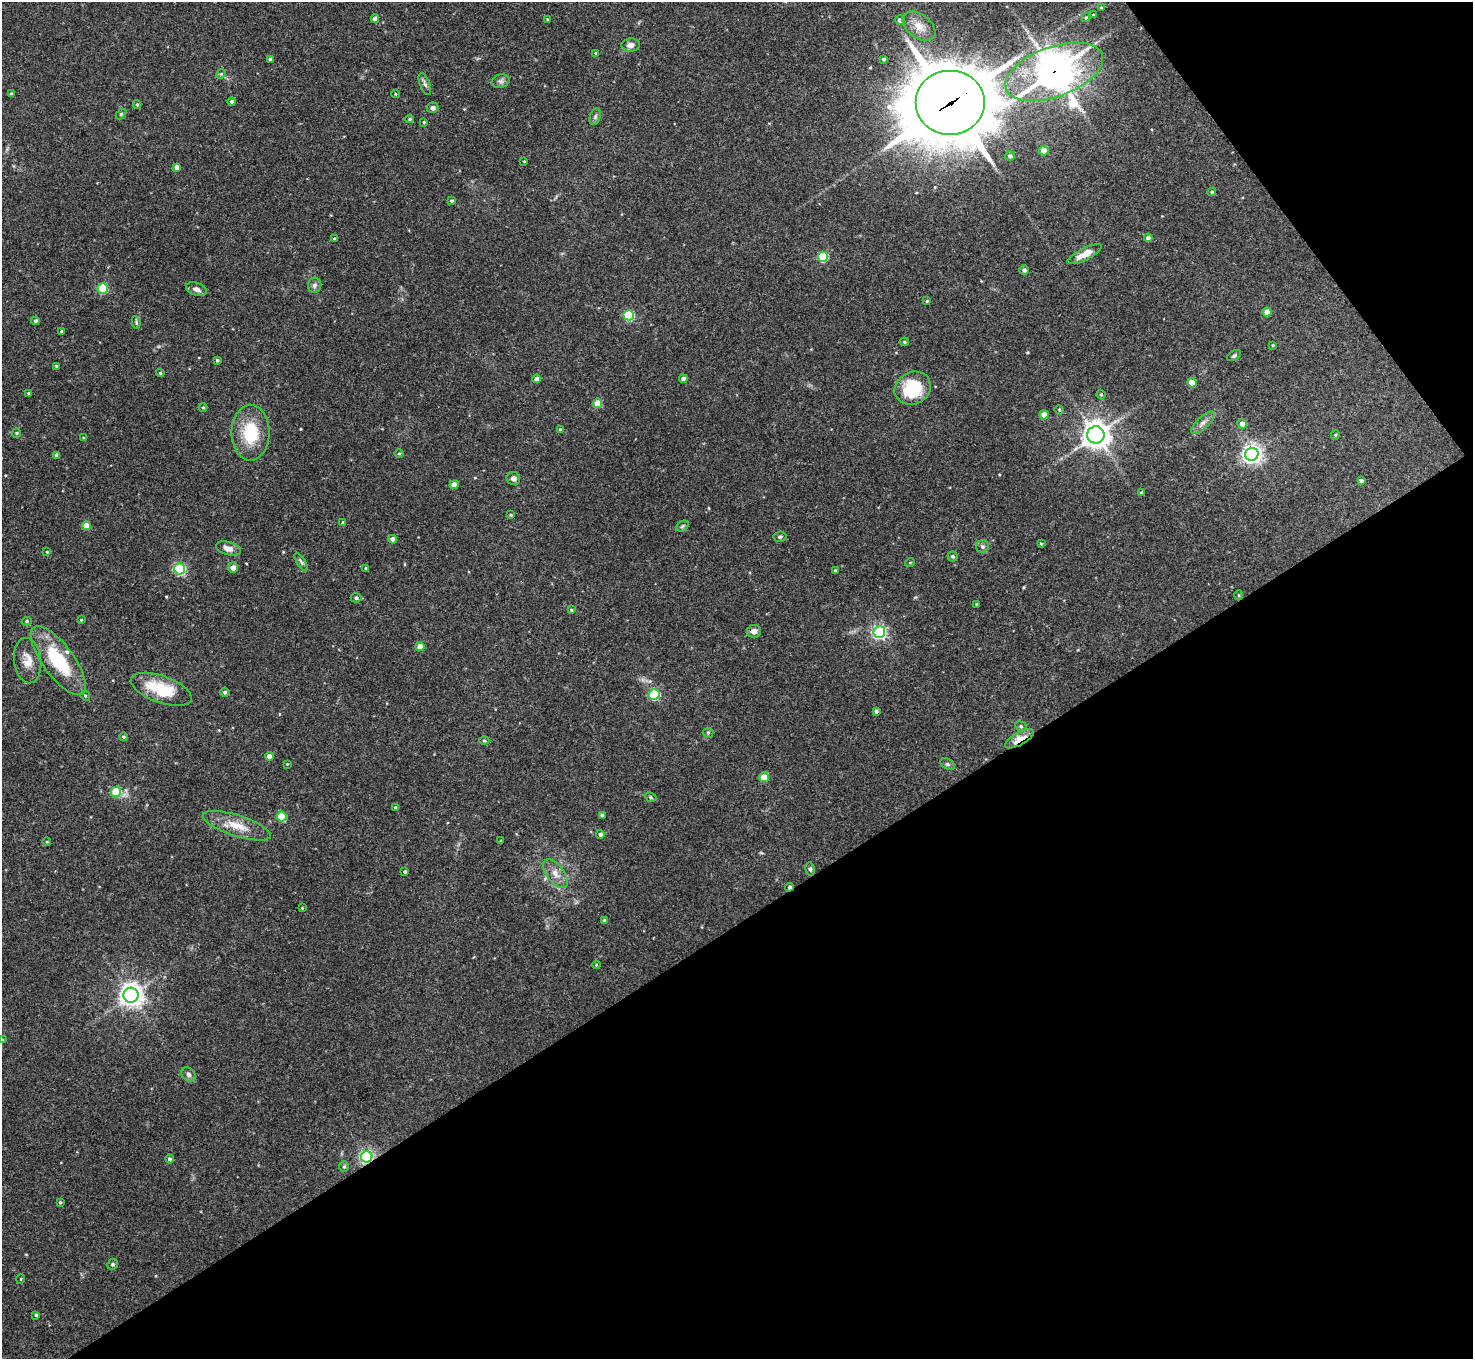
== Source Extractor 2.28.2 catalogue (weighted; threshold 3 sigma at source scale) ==
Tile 12 of 4 x 4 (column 4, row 3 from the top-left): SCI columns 4414-5884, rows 1513-2869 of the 5886 x 5878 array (HDU 1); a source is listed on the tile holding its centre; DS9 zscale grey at full resolution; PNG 1475 x 1361 px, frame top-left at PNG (2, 2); each listed source drawn as its Kron ellipse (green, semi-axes under 4 px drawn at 4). Shown black and unused: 36% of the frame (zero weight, under 3 of 4 exposures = <1% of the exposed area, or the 3 px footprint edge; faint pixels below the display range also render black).
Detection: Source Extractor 2.28.2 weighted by HDU 2 'WHT'; one run over the whole footprint, this tile lists its part. Background 0.092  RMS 0.0056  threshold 0.0254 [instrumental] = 3 sigma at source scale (4.5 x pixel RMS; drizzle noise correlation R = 1.50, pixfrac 1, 0.05/0.05 arcsec/px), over >= 5 px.
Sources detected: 147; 1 inside a brighter object's white glare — neither listed nor drawn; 2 inside a brighter listed object's ellipse — not listed separately; the other 144 listed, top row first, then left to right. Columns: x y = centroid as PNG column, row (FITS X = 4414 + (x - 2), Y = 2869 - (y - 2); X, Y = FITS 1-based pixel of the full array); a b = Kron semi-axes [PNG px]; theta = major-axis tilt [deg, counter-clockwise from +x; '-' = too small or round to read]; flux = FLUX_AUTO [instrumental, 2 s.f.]
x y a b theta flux
1101 7 3 3 - 0.52
1093 15 3 3 - 0.58
1086 17 4 4 - 0.65
375 18 4 4 - 3.2
547 19 4 3 - 0.45
900 20 5 4 - 2.7
919 26 18 11 -37 7.5
631 45 9 6 4 3
595 53 4 3 - 0.51
270 59 4 3 - 1.6
883 59 3 3 - 1
1054 72 51 25 20 1200
221 74 5 4 - 0.74
501 81 9 6 14 1.9
425 84 12 5 -69 1.6
11 93 4 3 - 0.57
395 94 4 3 - 0.48
232 102 4 4 - 1.1
950 103 35 32 0 3600
137 104 4 3 - 0.7
433 108 5 5 - 1.7
121 114 6 4 45 0.68
595 117 8 5 71 1.3
410 119 4 3 - 0.62
424 122 3 3 - 0.56
1044 151 4 4 - 8.4
1010 156 5 4 - 0.95
524 161 3 3 - 0.44
177 167 4 4 - 3.5
1212 192 4 4 - 0.84
452 201 4 4 - 0.85
1148 238 4 4 - 2.8
334 239 3 3 - 0.73
1085 254 19 6 27 6.4
823 257 5 5 - 36
1024 270 5 4 - 1.6
315 285 7 6 - 1.7
103 288 5 5 - 35
196 289 11 6 -20 2.8
927 301 4 3 - 0.52
1267 312 4 4 - 6.6
629 315 5 5 - 42
35 321 4 4 - 1.2
136 322 6 4 -81 0.77
62 331 3 3 - 0.87
904 342 4 4 - 0.81
1273 345 3 3 - 0.58
1234 356 7 4 31 1
217 360 3 3 - 0.76
56 366 4 4 - 0.62
160 373 4 3 - 0.58
537 379 4 4 - 3.6
683 379 4 4 - 2.9
1192 383 5 4 - 7.2
913 388 19 16 28 26
29 393 3 3 - 0.67
1101 395 5 3 - 0.73
597 403 4 4 - 9.7
203 407 4 4 - 0.64
1059 410 5 4 - 0.67
1044 415 4 4 - 7.2
1203 423 15 6 44 2.8
1242 424 5 4 - 3.5
560 430 4 3 - 0.78
16 433 5 4 - 0.66
251 433 28 19 90 25
1096 435 8 8 - 600
1335 435 4 4 - 0.62
84 438 4 3 - 0.65
399 453 5 3 - 0.61
1252 454 6 6 - 300
57 455 4 3 - 1.6
513 478 7 6 - 2.2
1361 480 4 4 - 1.4
454 485 4 4 - 5.6
1142 493 4 3 - 1.6
511 515 4 3 - 0.67
343 523 4 4 - 1.3
86 526 4 4 - 9
682 526 6 5 - 0.89
780 537 6 5 - 0.97
392 539 4 4 - 2.6
1041 544 3 3 - 0.62
983 546 6 6 - 1.5
228 548 13 6 -15 4.3
47 552 4 3 - 0.59
953 556 5 5 - 1
301 562 10 4 -58 1.3
910 562 5 3 - 0.47
233 568 5 5 - 3.3
180 569 5 5 - 73
366 569 3 3 - 1
835 571 3 3 - 0.93
1239 595 5 3 - 0.58
356 598 5 5 - 1.2
976 604 3 2 - 0.58
571 610 4 3 - 0.61
81 620 4 3 - 0.46
27 621 5 4 - 0.8
754 631 7 6 - 2.7
879 632 6 6 - 130
420 647 4 4 - 5.3
28 661 23 13 -83 7.6
58 661 41 15 -54 34
161 689 32 13 -20 24
225 692 5 4 - 1.2
654 695 5 5 - 44
85 696 5 4 - 0.76
876 711 4 3 - 1.2
1021 726 6 4 -25 0.99
708 733 5 5 - 0.72
123 737 4 4 - 0.73
1020 739 16 6 30 10
484 741 5 3 - 0.6
269 756 4 4 - 4.7
287 764 3 3 - 0.41
948 764 8 5 -27 1.2
764 777 4 4 - 11
116 792 5 5 - 28
651 797 6 4 -24 0.76
396 808 4 4 - 1.6
602 815 4 3 - 1.2
282 817 5 5 - 19
237 826 35 10 -18 11
600 834 4 4 - 1.4
501 841 3 3 - 0.49
47 842 4 3 - 0.47
810 869 7 5 -80 1.2
405 872 3 3 - 0.82
555 873 17 8 -53 5
789 887 4 3 - 1.3
302 908 3 3 - 0.37
605 920 4 4 - 1.2
596 965 4 3 - 0.53
131 995 7 7 - 440
2 1040 4 4 - 0.52
188 1074 8 6 -46 1.7
367 1157 6 5 - 120
170 1159 4 4 - 1.1
344 1167 5 5 - 0.91
60 1202 3 3 - 0.68
113 1264 5 5 - 1.1
21 1279 5 3 - 0.44
36 1315 4 4 - 0.83
Overlapping masked pixels (flux is a lower limit): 5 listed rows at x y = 1054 72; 950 103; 1020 739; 789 887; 367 1157
Isophote crosses this tile's border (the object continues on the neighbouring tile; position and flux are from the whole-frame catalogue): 1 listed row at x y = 2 1040